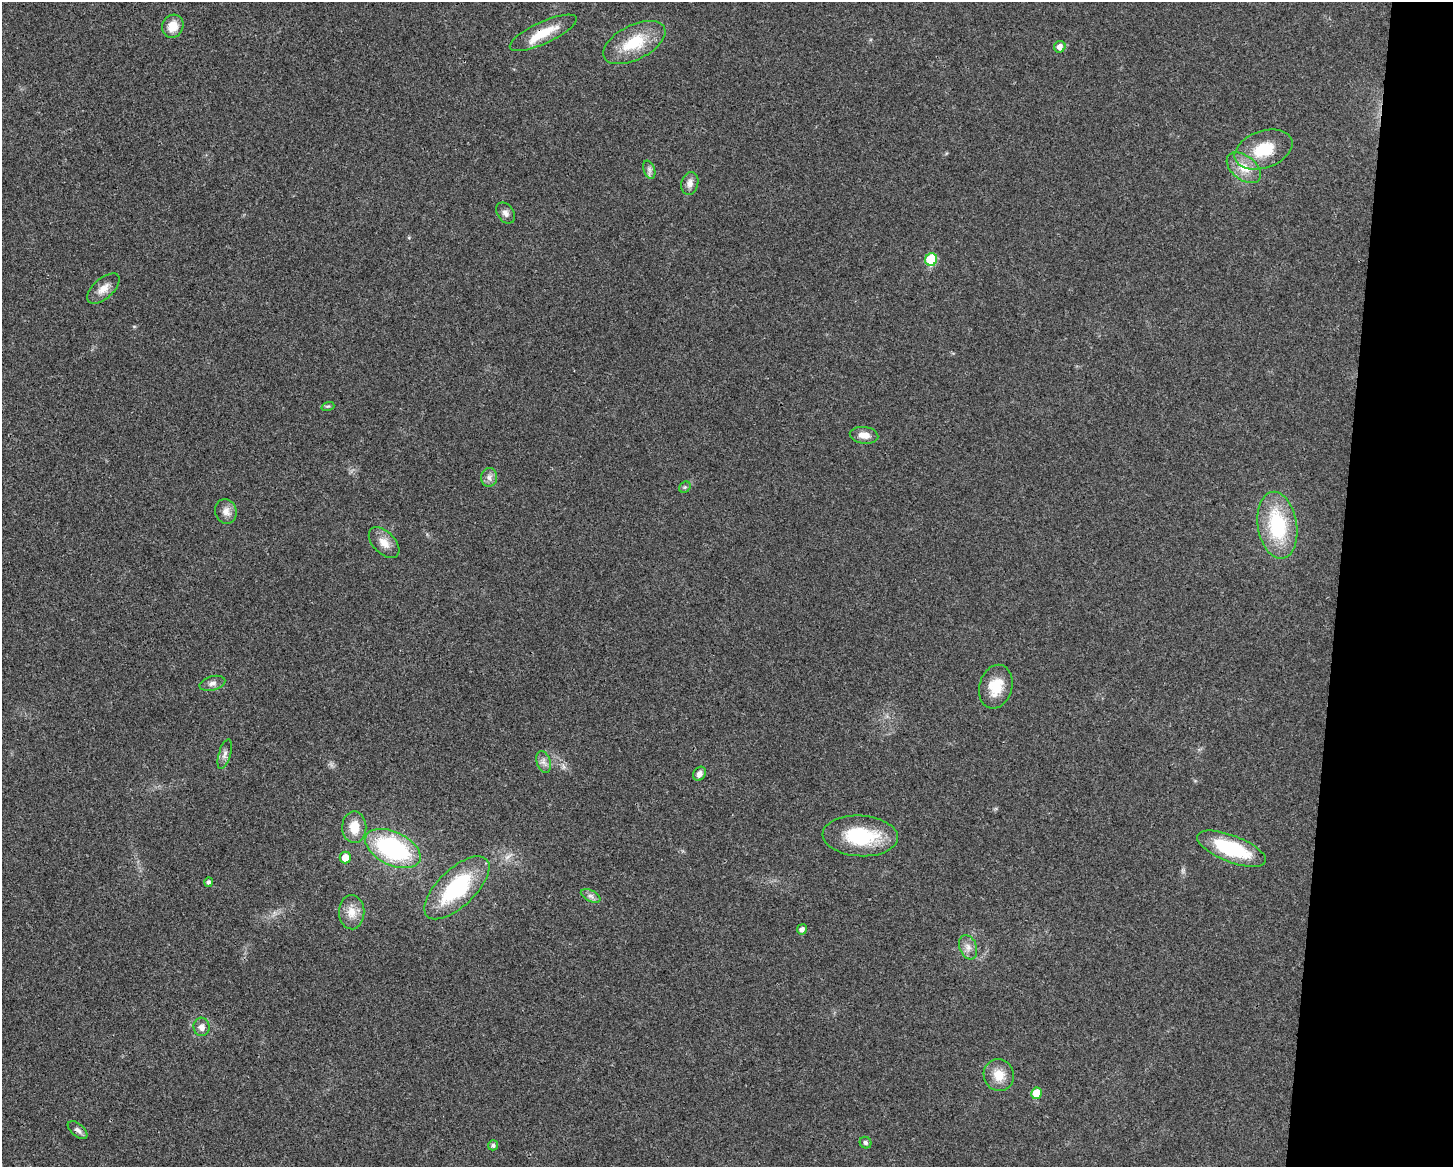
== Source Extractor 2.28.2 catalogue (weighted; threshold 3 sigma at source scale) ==
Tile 6 of 3 x 4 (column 3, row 2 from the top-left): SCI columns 3130-4580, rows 2335-3499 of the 4695 x 4670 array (HDU 1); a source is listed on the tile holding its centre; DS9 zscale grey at full resolution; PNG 1455 x 1169 px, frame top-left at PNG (2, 2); each listed source drawn as its Kron ellipse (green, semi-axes under 4 px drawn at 4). Shown black and unused: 8% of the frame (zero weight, under 3 of 4 exposures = <1% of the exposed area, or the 3 px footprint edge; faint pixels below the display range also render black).
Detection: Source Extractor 2.28.2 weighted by HDU 2 'WHT'; one run over the whole footprint, this tile lists its part. Background 0.0242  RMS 0.0047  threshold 0.021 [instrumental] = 3 sigma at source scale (4.5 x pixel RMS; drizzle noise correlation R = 1.50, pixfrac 1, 0.05/0.05 arcsec/px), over >= 5 px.
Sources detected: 40; all 40 listed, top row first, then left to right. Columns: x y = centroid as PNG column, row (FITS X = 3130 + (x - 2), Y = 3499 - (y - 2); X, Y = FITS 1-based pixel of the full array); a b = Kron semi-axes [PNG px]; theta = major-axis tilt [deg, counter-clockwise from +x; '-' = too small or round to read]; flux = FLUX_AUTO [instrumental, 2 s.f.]
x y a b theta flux
173 26 12 10 64 6.2
543 33 36 11 25 12
634 43 34 17 27 18
1060 47 6 5 - 2.6
1263 149 30 18 19 17
1244 168 19 12 -38 7.6
649 170 9 5 -71 1.6
690 183 11 8 75 3.1
505 213 11 8 -55 2.2
931 259 6 6 - 22
103 289 20 10 42 4.5
328 406 6 4 18 0.67
864 435 14 8 -7 4.7
489 477 9 8 - 2.2
685 487 6 5 - 0.83
226 511 12 10 -75 3.5
1277 525 34 19 -81 34
384 543 19 11 -45 5.2
212 683 13 7 15 2.1
996 687 22 16 74 11
225 754 15 6 74 2.2
543 762 11 7 -73 2.2
699 774 7 6 - 2.3
354 827 16 12 89 8.3
860 836 38 20 -3 30
393 848 30 16 -25 60
1232 849 36 13 -21 31
345 858 6 5 - 5.9
209 882 5 4 - 1.1
457 888 41 18 44 37
591 896 10 5 -26 1.8
352 912 17 13 -88 5.7
802 929 5 5 - 2
968 947 13 8 -70 3
201 1027 9 8 - 2.7
999 1075 16 15 - 7.6
1037 1093 6 5 - 9
78 1130 11 6 -40 1.9
865 1143 6 5 - 1.2
493 1145 5 5 - 1.1
Overlapping masked pixels (flux is a lower limit): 1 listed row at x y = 543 33